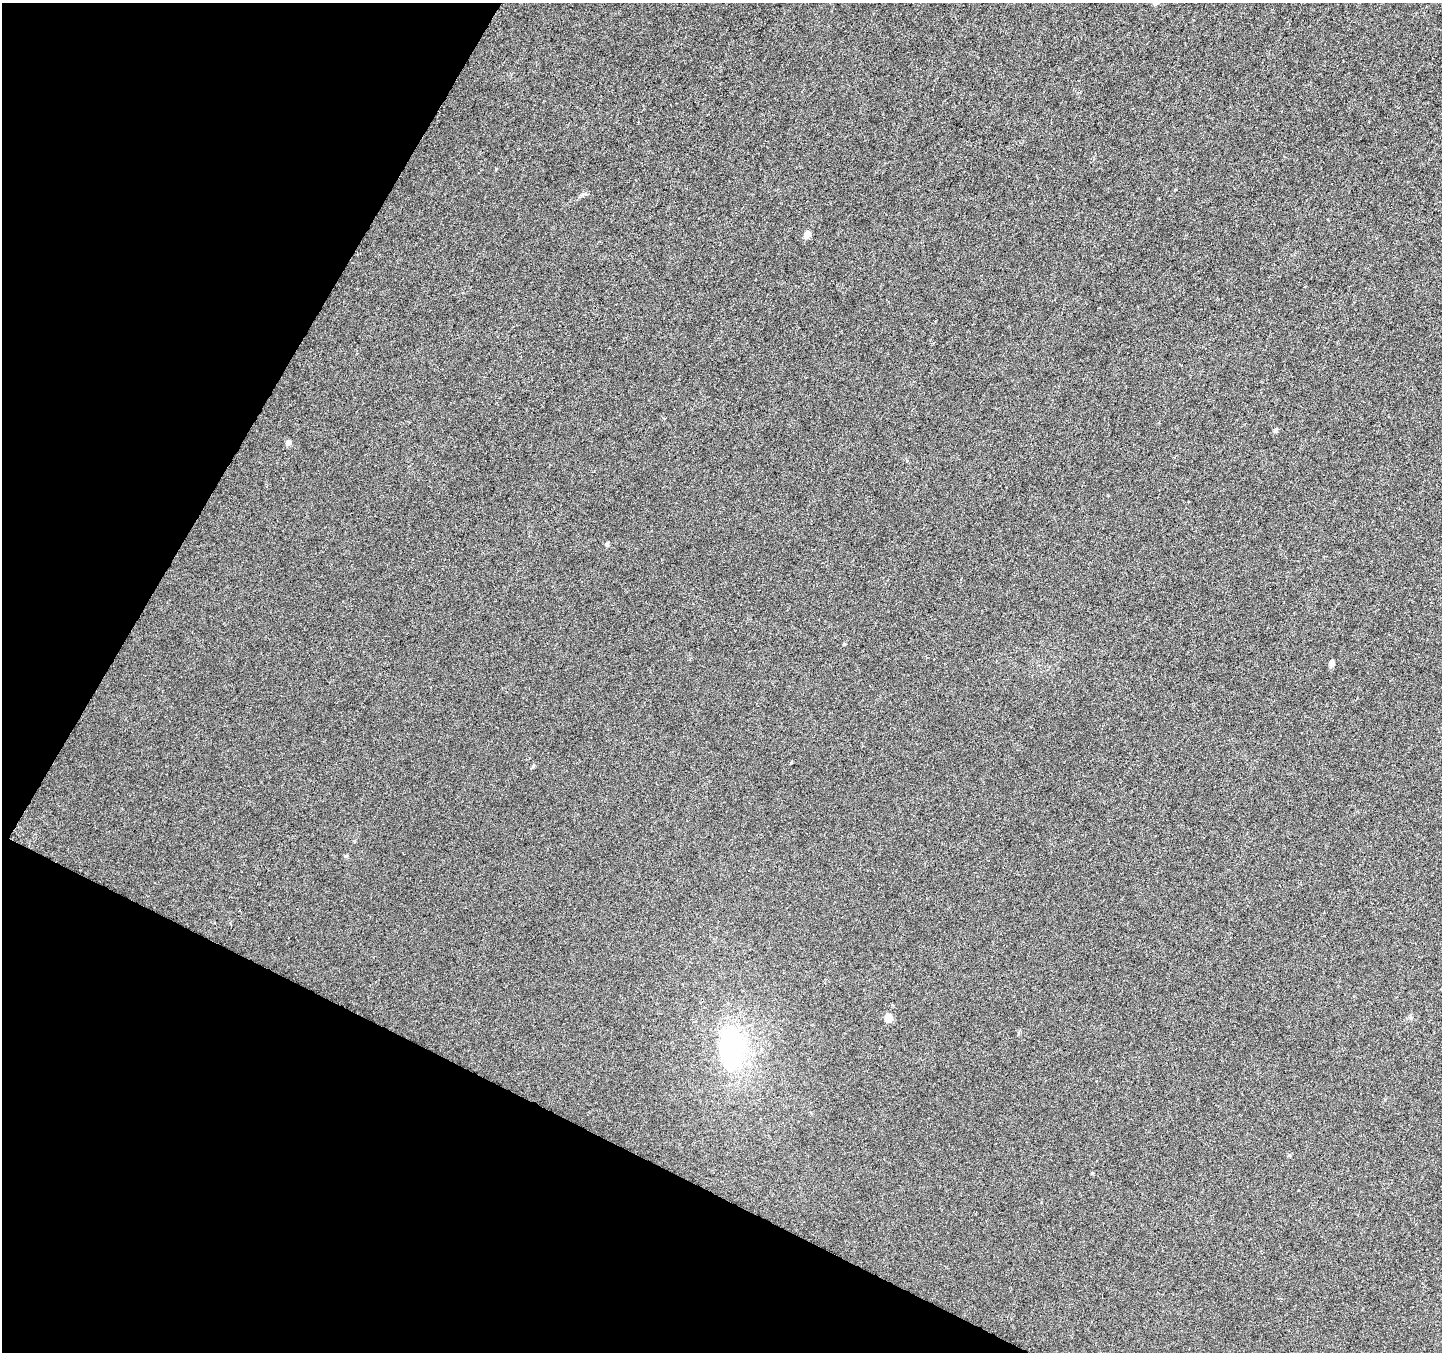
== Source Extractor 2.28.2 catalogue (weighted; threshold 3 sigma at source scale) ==
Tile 9 of 4 x 4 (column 1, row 3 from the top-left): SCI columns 1-1440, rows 1551-2900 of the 5771 x 5868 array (HDU 1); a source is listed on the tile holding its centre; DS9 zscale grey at full resolution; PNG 1444 x 1354 px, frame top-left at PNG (2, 3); no overlay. Shown black and unused: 25% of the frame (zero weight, under 3 of 6 exposures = <1% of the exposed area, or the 3 px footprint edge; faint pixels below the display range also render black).
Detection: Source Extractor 2.28.2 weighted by HDU 2 'WHT'; one run over the whole footprint, this tile lists its part. Background 0.00617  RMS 0.0033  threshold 0.0134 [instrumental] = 3 sigma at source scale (4.09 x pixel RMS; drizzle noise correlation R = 1.36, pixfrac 0.8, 0.0396/0.0396 arcsec/px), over >= 5 px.
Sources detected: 9; all 9 listed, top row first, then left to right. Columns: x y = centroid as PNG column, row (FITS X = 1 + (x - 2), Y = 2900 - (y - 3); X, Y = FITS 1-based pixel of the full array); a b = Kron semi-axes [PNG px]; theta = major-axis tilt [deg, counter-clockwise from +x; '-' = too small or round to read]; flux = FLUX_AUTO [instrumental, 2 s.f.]
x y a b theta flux
807 234 6 5 - 2.8
1276 431 6 5 - 0.64
288 442 5 4 - 1.8
607 544 6 4 73 0.7
1331 663 7 5 87 1.2
791 762 3 2 - 0.42
346 856 6 4 2 0.35
888 1018 5 5 - 8
731 1048 47 31 -83 41